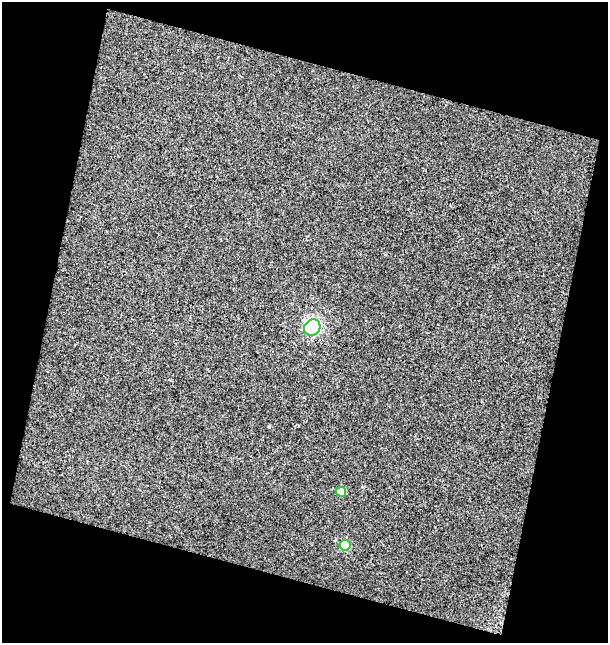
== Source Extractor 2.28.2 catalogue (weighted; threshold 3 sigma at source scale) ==
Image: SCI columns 28-633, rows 1-641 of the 660 x 641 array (HDU 1 of 3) = the unmasked area's bounding box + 8 px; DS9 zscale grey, full resolution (1 PNG px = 1 image px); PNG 610 x 645 px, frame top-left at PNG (2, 2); each listed source drawn as its Kron ellipse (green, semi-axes under 4 px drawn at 4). Shown black and unused: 34% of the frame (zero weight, under 3 of 4 exposures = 3% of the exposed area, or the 3 px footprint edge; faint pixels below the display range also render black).
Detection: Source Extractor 2.28.2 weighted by HDU 2 'WHT'. Background 0.0174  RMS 0.0056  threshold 0.0253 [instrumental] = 3 sigma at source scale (4.5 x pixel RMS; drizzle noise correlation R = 1.50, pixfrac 1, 0.0396/0.0396 arcsec/px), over >= 5 px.
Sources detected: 3; all 3 listed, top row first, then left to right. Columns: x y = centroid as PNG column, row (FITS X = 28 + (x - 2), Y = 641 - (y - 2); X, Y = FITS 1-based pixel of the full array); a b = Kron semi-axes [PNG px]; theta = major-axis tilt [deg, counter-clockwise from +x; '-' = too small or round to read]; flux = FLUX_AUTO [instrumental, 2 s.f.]
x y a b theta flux
312 328 8 7 - 57
341 492 5 5 - 9.4
345 545 5 5 - 27